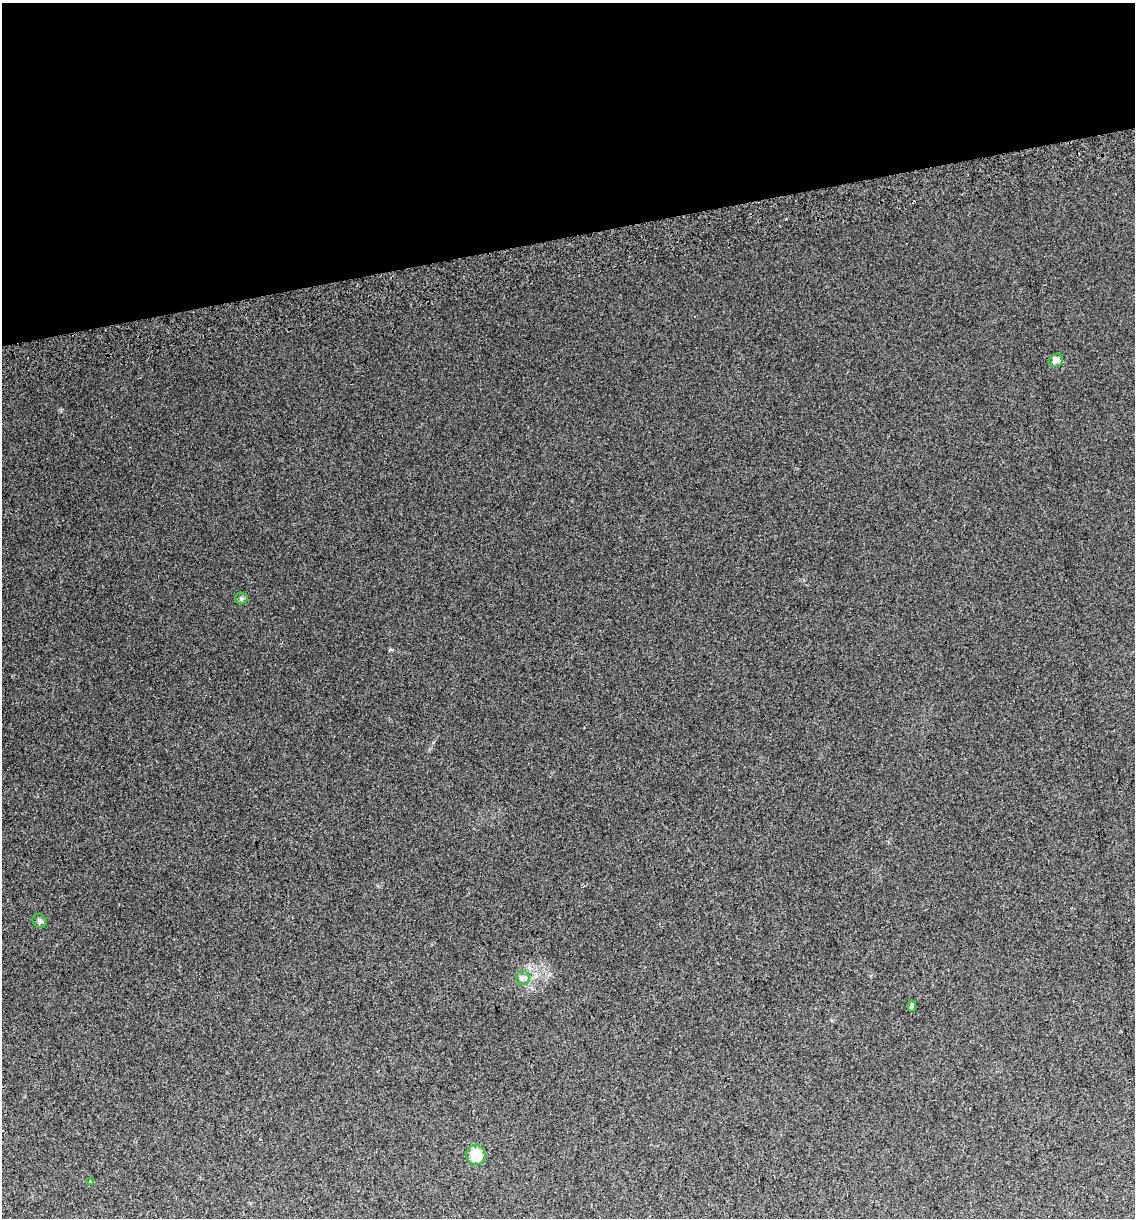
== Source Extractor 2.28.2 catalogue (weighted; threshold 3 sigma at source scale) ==
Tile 3 of 4 x 4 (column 3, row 1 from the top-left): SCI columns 2347-3479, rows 3690-4905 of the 4646 x 4948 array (HDU 1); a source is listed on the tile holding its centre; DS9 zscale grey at full resolution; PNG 1137 x 1220 px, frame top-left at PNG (2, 3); each listed source drawn as its Kron ellipse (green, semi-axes under 4 px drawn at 4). Shown black and unused: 19% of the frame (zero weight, under 2 of 3 exposures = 2% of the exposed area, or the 3 px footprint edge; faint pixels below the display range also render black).
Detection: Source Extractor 2.28.2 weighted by HDU 2 'WHT'; one run over the whole footprint, this tile lists its part. Background 0.046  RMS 0.012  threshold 0.0541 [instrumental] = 3 sigma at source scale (4.5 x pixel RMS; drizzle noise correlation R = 1.50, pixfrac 1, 0.0396/0.0396 arcsec/px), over >= 5 px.
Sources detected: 9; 2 cosmic-ray / hot-pixel residue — neither listed nor drawn; the other 7 listed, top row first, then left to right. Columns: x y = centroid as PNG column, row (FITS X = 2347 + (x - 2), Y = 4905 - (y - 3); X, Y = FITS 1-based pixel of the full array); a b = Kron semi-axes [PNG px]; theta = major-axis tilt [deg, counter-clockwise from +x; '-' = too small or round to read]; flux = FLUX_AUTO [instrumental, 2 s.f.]
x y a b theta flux
1056 360 7 6 - 10
241 598 6 6 - 2.5
40 921 7 6 - 3.4
523 978 7 7 - 3.9
912 1006 5 4 - 3
476 1155 10 9 - 26
90 1181 4 4 - 1.2